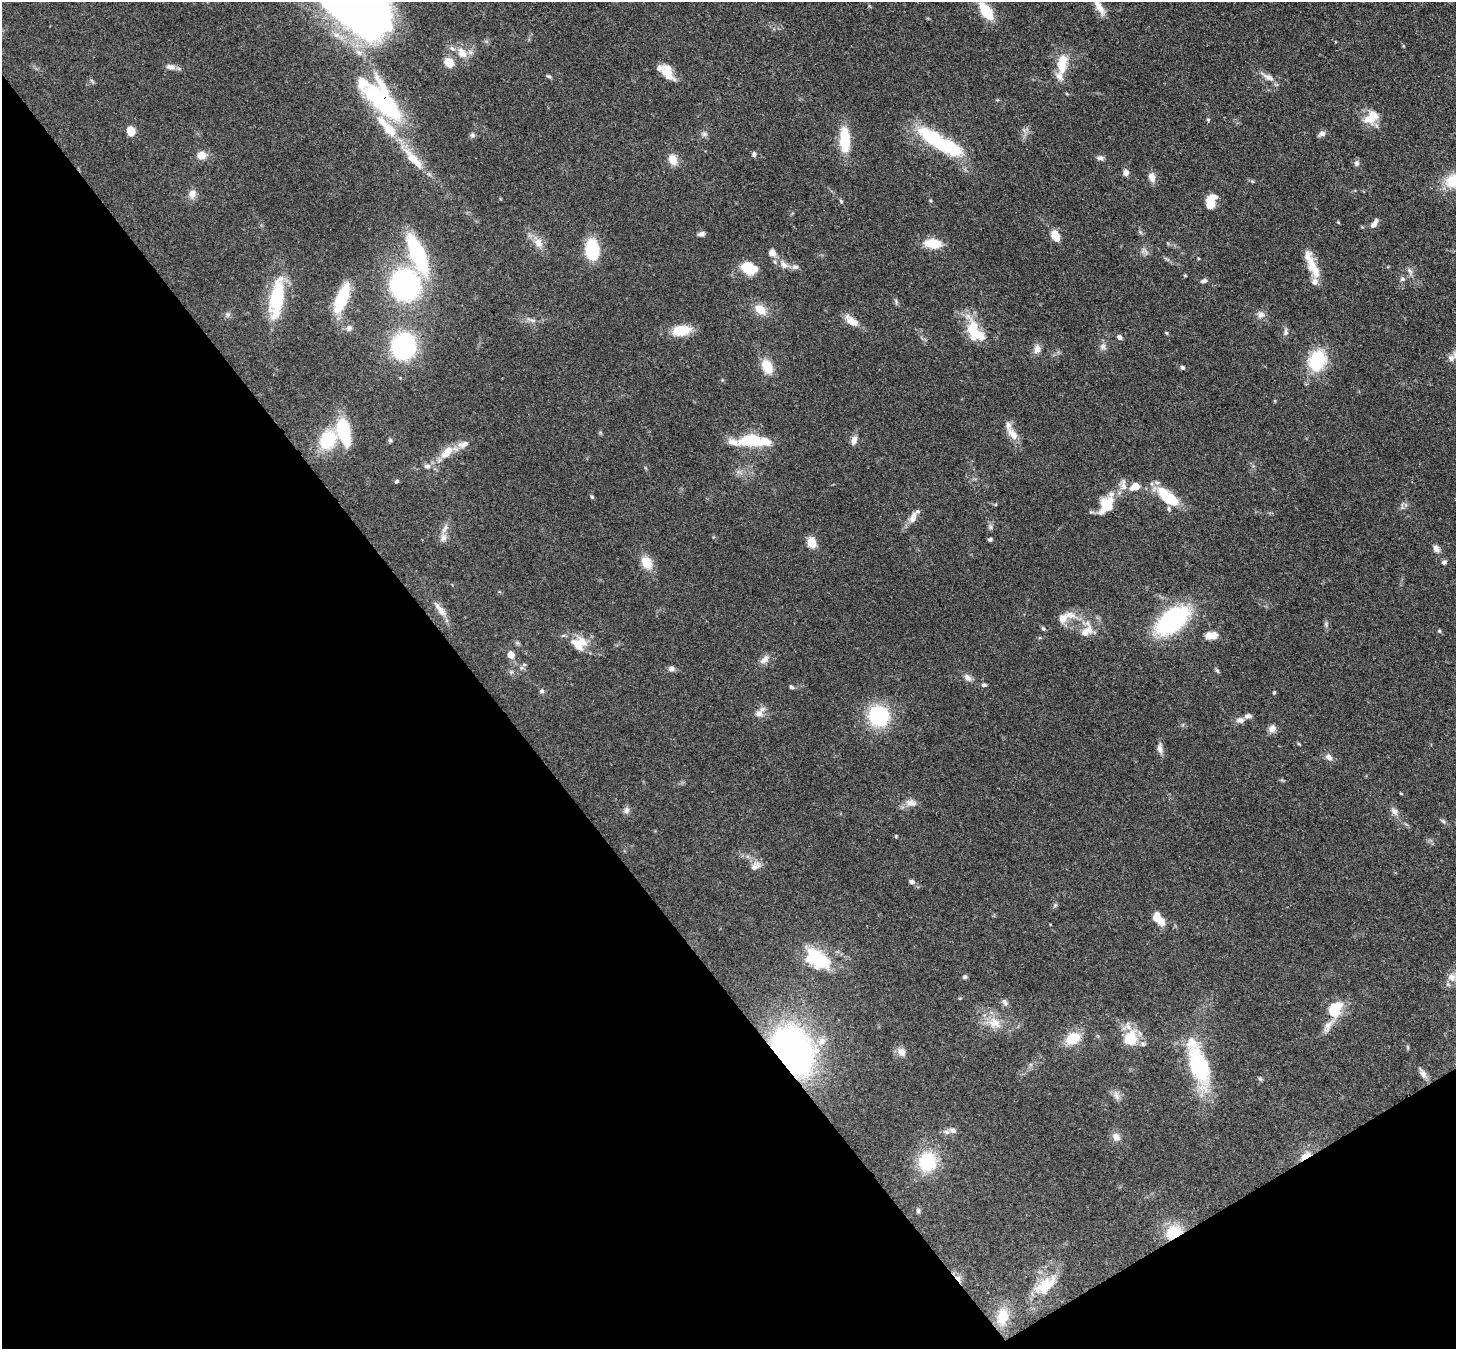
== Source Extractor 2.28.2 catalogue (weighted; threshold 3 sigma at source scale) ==
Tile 14 of 4 x 4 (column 2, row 4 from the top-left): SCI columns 1533-2986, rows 351-1697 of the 5974 x 5947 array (HDU 1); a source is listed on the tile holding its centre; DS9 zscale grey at full resolution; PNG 1458 x 1351 px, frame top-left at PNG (2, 2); no overlay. Shown black and unused: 36% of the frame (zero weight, under 3 of 4 exposures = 7% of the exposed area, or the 3 px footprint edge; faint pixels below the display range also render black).
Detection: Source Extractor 2.28.2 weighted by HDU 2 'WHT'; one run over the whole footprint, this tile lists its part. Background 0.0965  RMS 0.004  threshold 0.018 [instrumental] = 3 sigma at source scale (4.5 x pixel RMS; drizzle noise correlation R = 1.50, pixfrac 1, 0.05/0.05 arcsec/px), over >= 5 px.
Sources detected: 179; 2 inside a brighter object's white glare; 1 cosmic-ray / hot-pixel residue — not listed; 23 inside a brighter listed object's ellipse — not listed separately; the other 153 listed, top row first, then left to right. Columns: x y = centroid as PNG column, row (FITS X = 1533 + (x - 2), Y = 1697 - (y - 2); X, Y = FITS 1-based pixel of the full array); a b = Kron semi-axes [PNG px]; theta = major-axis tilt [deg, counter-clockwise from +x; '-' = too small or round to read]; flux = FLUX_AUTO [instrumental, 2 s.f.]
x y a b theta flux
1099 7 23 8 -59 4.4
342 9 64 11 -29 56
986 11 19 10 -54 12
462 53 15 11 -51 4.7
449 63 9 8 - 5.9
1062 63 28 12 84 9
170 67 13 7 -8 2.1
668 74 24 11 -42 5
549 76 7 4 -28 0.67
1268 77 19 8 -24 2.9
384 102 57 24 -53 60
1369 119 17 13 -9 6.1
1208 120 5 4 - 0.48
131 132 7 6 - 7.4
704 134 7 6 - 1.1
1322 134 9 7 26 1.5
472 135 7 6 - 0.84
845 140 25 10 -87 15
940 142 57 15 -31 35
754 154 7 5 85 0.96
202 155 10 9 - 4.4
1100 158 10 6 -3 1.3
413 159 38 11 -48 11
673 160 13 10 -64 4.3
1356 163 7 7 - 1.1
1126 172 6 6 - 2.1
1152 177 12 8 -78 2.8
1252 181 6 4 -19 0.53
1454 181 23 16 13 13
192 194 11 9 75 2.9
1211 200 16 10 40 5.6
841 201 6 4 -66 0.56
1338 222 5 3 - 0.33
1374 223 15 6 54 1.7
1140 232 6 4 -46 0.68
701 234 9 6 16 1.2
1056 236 12 7 -67 6.8
539 243 13 10 -64 3.8
933 244 16 9 -6 9.8
592 250 16 11 -86 22
1143 250 9 4 59 0.91
772 253 9 8 - 2.4
418 254 35 12 -67 48
784 265 14 9 -48 2.9
795 267 9 6 -2 1.6
1313 267 31 10 -67 8
749 268 18 13 -25 9.3
1410 271 9 5 -49 1.3
1402 279 7 6 - 0.93
1204 281 8 5 11 1.1
405 285 27 26 - 73
277 298 51 16 81 25
342 298 30 10 69 21
896 301 10 4 -73 0.77
760 310 16 11 -37 5.7
228 314 8 6 -20 1
1261 315 10 10 - 2.1
533 320 9 4 -8 1.1
852 321 19 9 -37 4.6
349 328 8 8 - 1.6
973 329 29 14 -83 11
682 330 19 11 9 11
1286 332 11 6 85 1.3
1166 333 5 4 - 0.46
1119 337 7 6 - 1.3
403 346 21 19 82 53
1103 346 9 8 - 1.6
1037 349 12 8 80 2.5
1451 358 10 9 - 2.1
1317 360 21 17 71 21
767 367 11 8 -64 12
1182 367 5 5 - 0.9
344 431 25 10 -75 30
1013 435 19 9 -54 4.3
328 440 17 13 60 22
390 440 6 6 - 0.68
854 440 13 7 75 2.1
754 441 40 12 -1 18
447 452 24 11 46 6.8
427 466 10 7 -9 1.6
397 481 5 4 - 0.74
1123 486 13 8 -76 2.7
1135 487 12 8 25 4.5
592 497 5 4 - 0.54
1168 497 23 10 -39 20
1106 505 22 14 59 11
913 517 15 8 74 3.1
991 527 7 4 -89 0.82
443 538 12 9 83 2.5
990 539 5 4 - 0.63
812 542 11 8 -77 5.6
1436 548 10 7 -66 1.9
647 562 12 9 -62 8.3
1444 562 6 6 - 0.98
440 609 25 7 -52 3.7
1070 615 19 9 -19 4.1
1172 620 32 17 39 57
1326 624 7 5 -88 0.86
1043 629 6 4 -68 0.59
1087 631 23 14 25 6.3
1439 631 5 4 - 0.51
1211 636 12 7 1 6
579 644 22 19 -9 8.2
511 655 5 5 - 5.6
764 659 15 8 45 2.4
671 669 8 6 -8 1.5
1217 670 8 4 -48 0.62
968 678 12 8 -42 1.9
984 685 7 5 7 0.78
791 687 5 5 - 0.84
542 691 6 6 - 0.91
1274 692 5 4 - 0.45
759 714 12 9 0 2.4
879 716 17 16 - 33
1240 720 13 7 -4 1.9
1272 728 10 9 - 2.3
1299 744 6 3 -19 0.41
1160 748 15 7 -83 2.2
1329 757 9 7 -48 2
1401 793 4 3 - 0.32
911 803 16 10 -1 3
626 810 10 8 61 1.4
1394 811 12 8 -37 1.9
1443 821 7 4 -45 0.73
896 836 4 4 - 0.41
755 866 16 9 33 2.6
912 882 7 6 - 1.2
1055 905 6 4 19 0.59
1158 919 15 8 -55 7.2
813 956 26 17 -70 17
964 977 6 5 - 0.85
1451 977 12 11 - 3.6
1005 1002 11 6 -64 1.4
1334 1009 22 15 55 12
994 1023 20 14 -29 7.3
1073 1038 16 11 30 10
1130 1038 21 14 -86 14
822 1041 12 10 30 3.7
1408 1047 6 4 -71 0.48
792 1051 37 27 -63 160
901 1052 11 10 - 3
1199 1065 49 21 -71 36
1423 1074 14 7 -57 2
1260 1079 6 5 - 0.62
1116 1096 14 6 -65 2
953 1130 10 7 -25 1.5
1116 1137 11 9 -57 2.6
1305 1156 14 7 35 3.8
927 1162 19 17 87 21
918 1211 7 5 -86 0.85
1174 1232 20 15 22 12
1045 1285 34 17 37 12
1002 1316 21 13 75 9
Overlapping masked pixels (flux is a lower limit): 4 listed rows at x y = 384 102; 792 1051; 1305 1156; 1174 1232
Isophote crosses this tile's border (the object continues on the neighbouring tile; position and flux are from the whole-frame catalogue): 4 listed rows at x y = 1099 7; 342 9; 1454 181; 1451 977